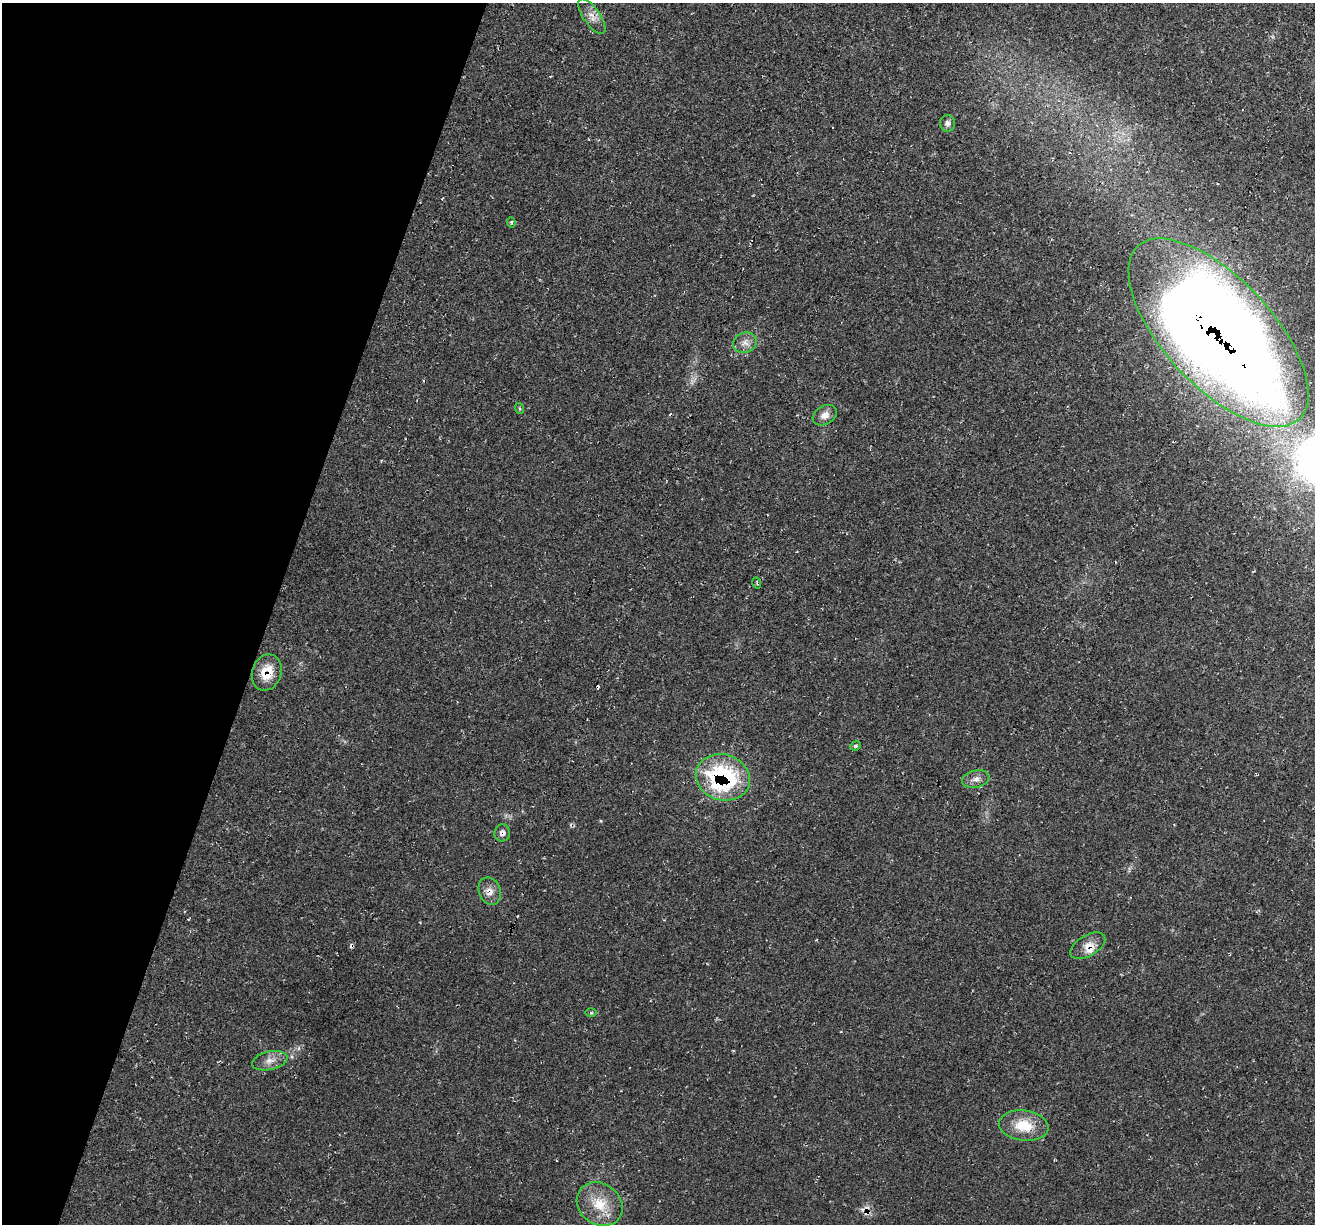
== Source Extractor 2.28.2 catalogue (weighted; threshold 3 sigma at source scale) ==
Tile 9 of 4 x 4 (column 1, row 3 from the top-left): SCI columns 1-1313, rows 1351-2572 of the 5255 x 5276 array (HDU 1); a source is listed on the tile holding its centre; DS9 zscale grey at full resolution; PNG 1317 x 1226 px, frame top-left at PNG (2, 3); each listed source drawn as its Kron ellipse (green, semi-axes under 4 px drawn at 4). Shown black and unused: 21% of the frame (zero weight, under 2 of 3 exposures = <1% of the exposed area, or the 3 px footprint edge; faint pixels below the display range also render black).
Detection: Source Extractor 2.28.2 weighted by HDU 2 'WHT'; one run over the whole footprint, this tile lists its part. Background 0.0231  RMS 0.0062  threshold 0.0277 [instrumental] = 3 sigma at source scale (4.5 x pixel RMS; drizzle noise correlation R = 1.50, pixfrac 1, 0.05/0.05 arcsec/px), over >= 5 px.
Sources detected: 25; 5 cosmic-ray / hot-pixel residue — neither listed nor drawn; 1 inside a brighter listed object's ellipse — not listed separately; the other 19 listed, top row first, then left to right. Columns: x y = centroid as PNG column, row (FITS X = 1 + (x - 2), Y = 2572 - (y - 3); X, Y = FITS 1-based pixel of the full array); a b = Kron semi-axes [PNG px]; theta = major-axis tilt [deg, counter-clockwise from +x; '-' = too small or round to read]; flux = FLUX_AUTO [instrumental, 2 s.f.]
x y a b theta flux
592 16 20 8 -56 5.3
947 123 8 7 - 2.6
511 222 5 4 - 1
1218 333 118 54 -47 1400
745 343 12 10 23 4.3
519 408 6 4 -71 0.84
825 415 13 9 30 4.8
757 583 5 3 - 0.77
267 672 18 14 71 13
855 746 5 4 - 1.1
723 777 27 23 -16 84
976 779 14 8 13 3.9
502 833 8 7 - 2.3
490 891 14 10 -69 5.2
1088 946 19 10 31 6.9
591 1013 6 4 1 0.67
270 1061 18 9 12 5.3
1024 1126 25 15 -7 17
600 1204 24 20 -38 17
Overlapping masked pixels (flux is a lower limit): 6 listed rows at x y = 1218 333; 267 672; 723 777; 502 833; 490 891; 1088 946